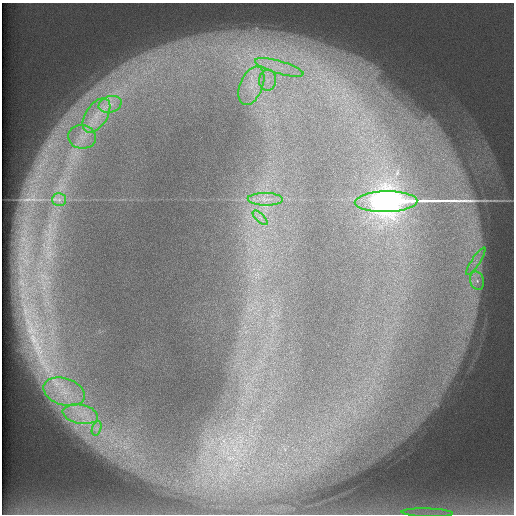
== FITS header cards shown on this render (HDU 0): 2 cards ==
NAXIS1  =                  512 /
NAXIS2  =                  512 /

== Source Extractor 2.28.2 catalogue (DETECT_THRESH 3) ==
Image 512 x 512 px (HDU 0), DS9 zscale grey, 1 PNG px = 1 image px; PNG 516 x 516 px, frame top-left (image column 1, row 512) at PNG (2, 3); each listed source drawn as its Kron ellipse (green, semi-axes under 4 px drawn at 4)
Background 389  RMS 5.4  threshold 16.1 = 3 sigma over >= 5 px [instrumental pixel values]
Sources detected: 16; all 16 listed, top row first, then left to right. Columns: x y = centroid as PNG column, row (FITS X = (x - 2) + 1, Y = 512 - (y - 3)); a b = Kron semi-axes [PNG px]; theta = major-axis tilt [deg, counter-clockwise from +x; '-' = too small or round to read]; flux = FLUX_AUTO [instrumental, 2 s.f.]
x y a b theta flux
279 67 25 6 -16 6500
268 80 10 8 85 3400
251 86 20 11 68 8200
110 104 12 8 17 3300
96 115 19 11 57 7200
82 137 14 12 -7 4900
265 199 17 6 -1 3200
59 200 7 6 - 1500
386 202 31 10 1 550000
260 218 9 3 -45 1200
476 261 16 4 56 2200
477 281 9 7 -73 2200
64 392 21 13 -17 9700
80 414 18 9 -11 6600
97 428 7 4 72 1200
427 513 25 4 -2 3800